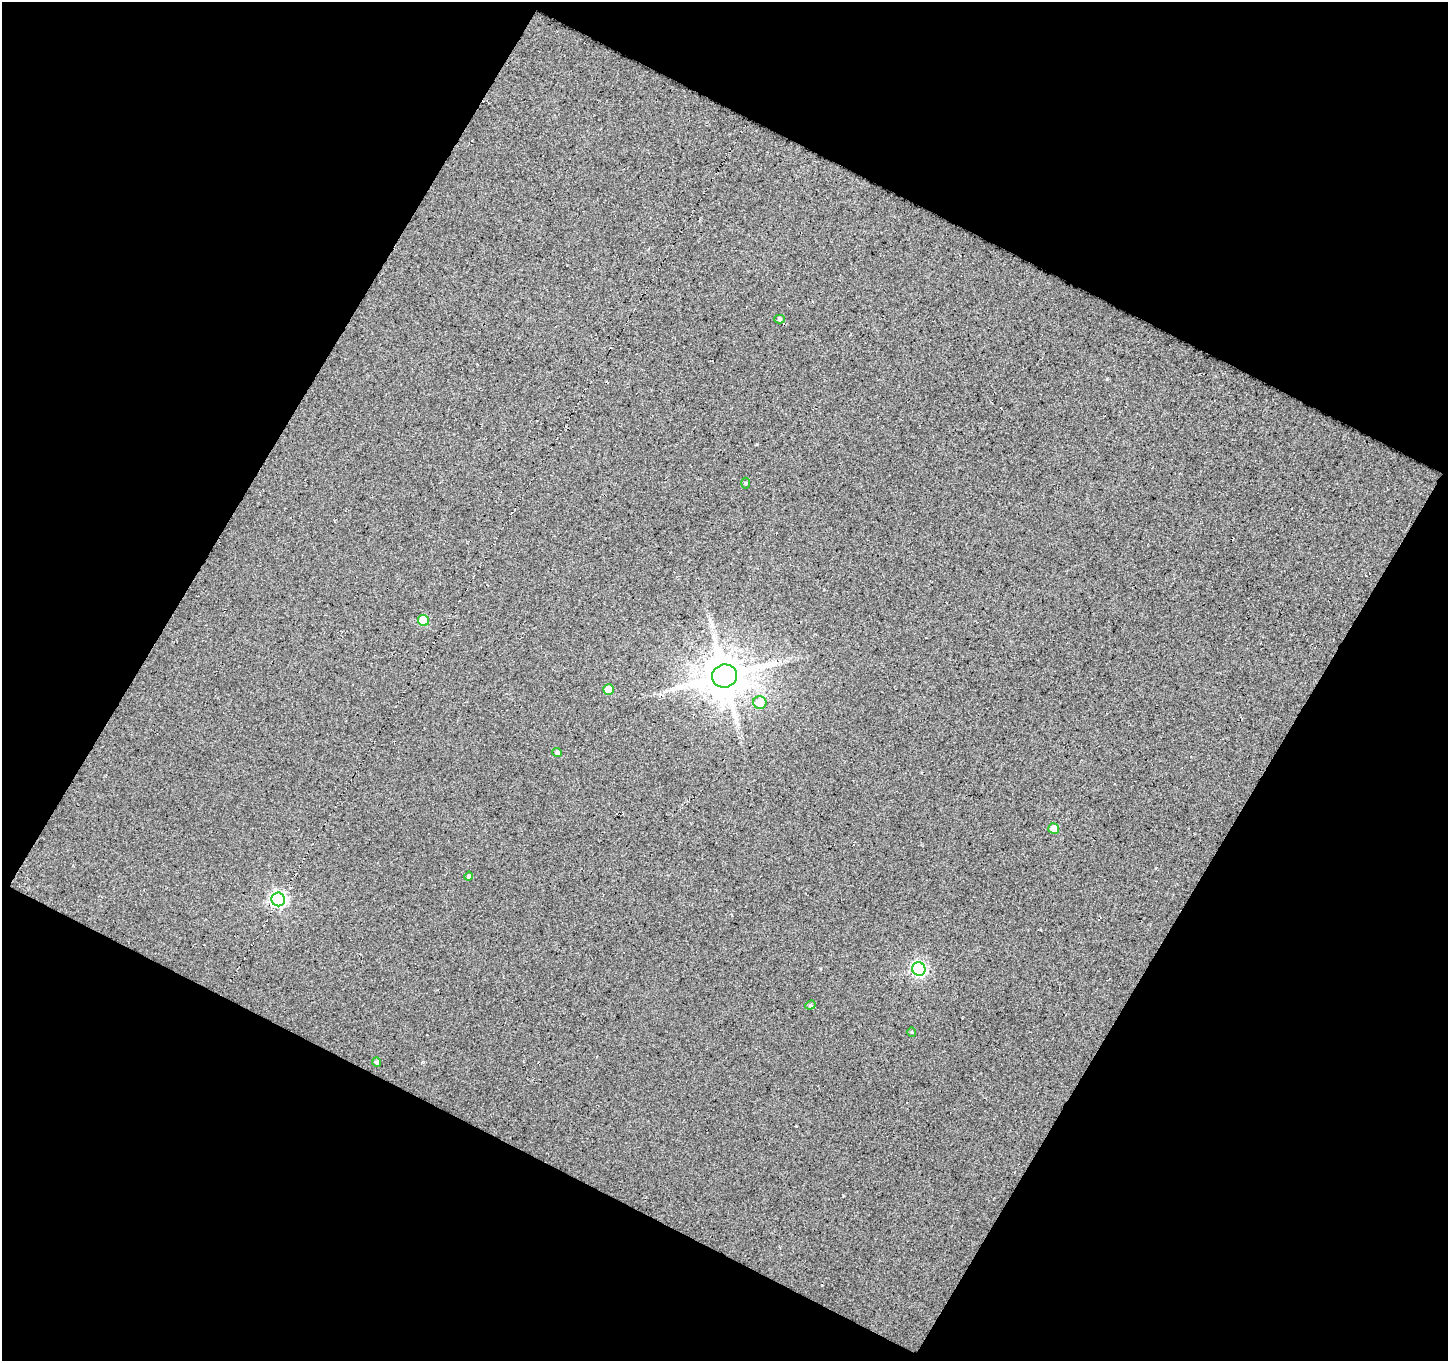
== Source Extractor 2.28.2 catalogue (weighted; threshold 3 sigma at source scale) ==
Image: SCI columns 2-1447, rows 53-1411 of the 1447 x 1466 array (HDU 1 of 3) = the unmasked area's bounding box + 8 px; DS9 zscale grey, full resolution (1 PNG px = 1 image px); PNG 1450 x 1363 px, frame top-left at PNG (2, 2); each listed source drawn as its Kron ellipse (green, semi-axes under 4 px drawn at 4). Shown black and unused: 47% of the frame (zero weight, under 3 of 5 exposures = <1% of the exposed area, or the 3 px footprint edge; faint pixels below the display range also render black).
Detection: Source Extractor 2.28.2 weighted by HDU 2 'WHT'. Background 0.0241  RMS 0.025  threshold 0.112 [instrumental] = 3 sigma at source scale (4.5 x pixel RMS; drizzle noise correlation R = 1.50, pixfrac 1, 0.0396/0.0396 arcsec/px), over >= 5 px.
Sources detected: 14; all 14 listed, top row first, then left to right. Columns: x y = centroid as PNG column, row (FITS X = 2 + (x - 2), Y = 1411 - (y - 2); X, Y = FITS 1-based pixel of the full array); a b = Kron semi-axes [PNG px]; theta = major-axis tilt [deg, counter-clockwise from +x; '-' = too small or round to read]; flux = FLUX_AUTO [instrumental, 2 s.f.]
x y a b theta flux
779 319 5 4 - 3.9
745 483 5 3 - 2.7
423 621 6 5 - 77
725 676 12 11 - 8600
609 689 5 5 - 40
760 702 6 6 - 46
557 752 5 4 - 4.7
1054 829 5 5 - 39
468 876 4 4 - 5.8
278 899 7 6 - 620
919 969 7 6 - 500
810 1005 5 4 - 3.4
912 1032 4 4 - 2.6
377 1062 5 4 - 5.3